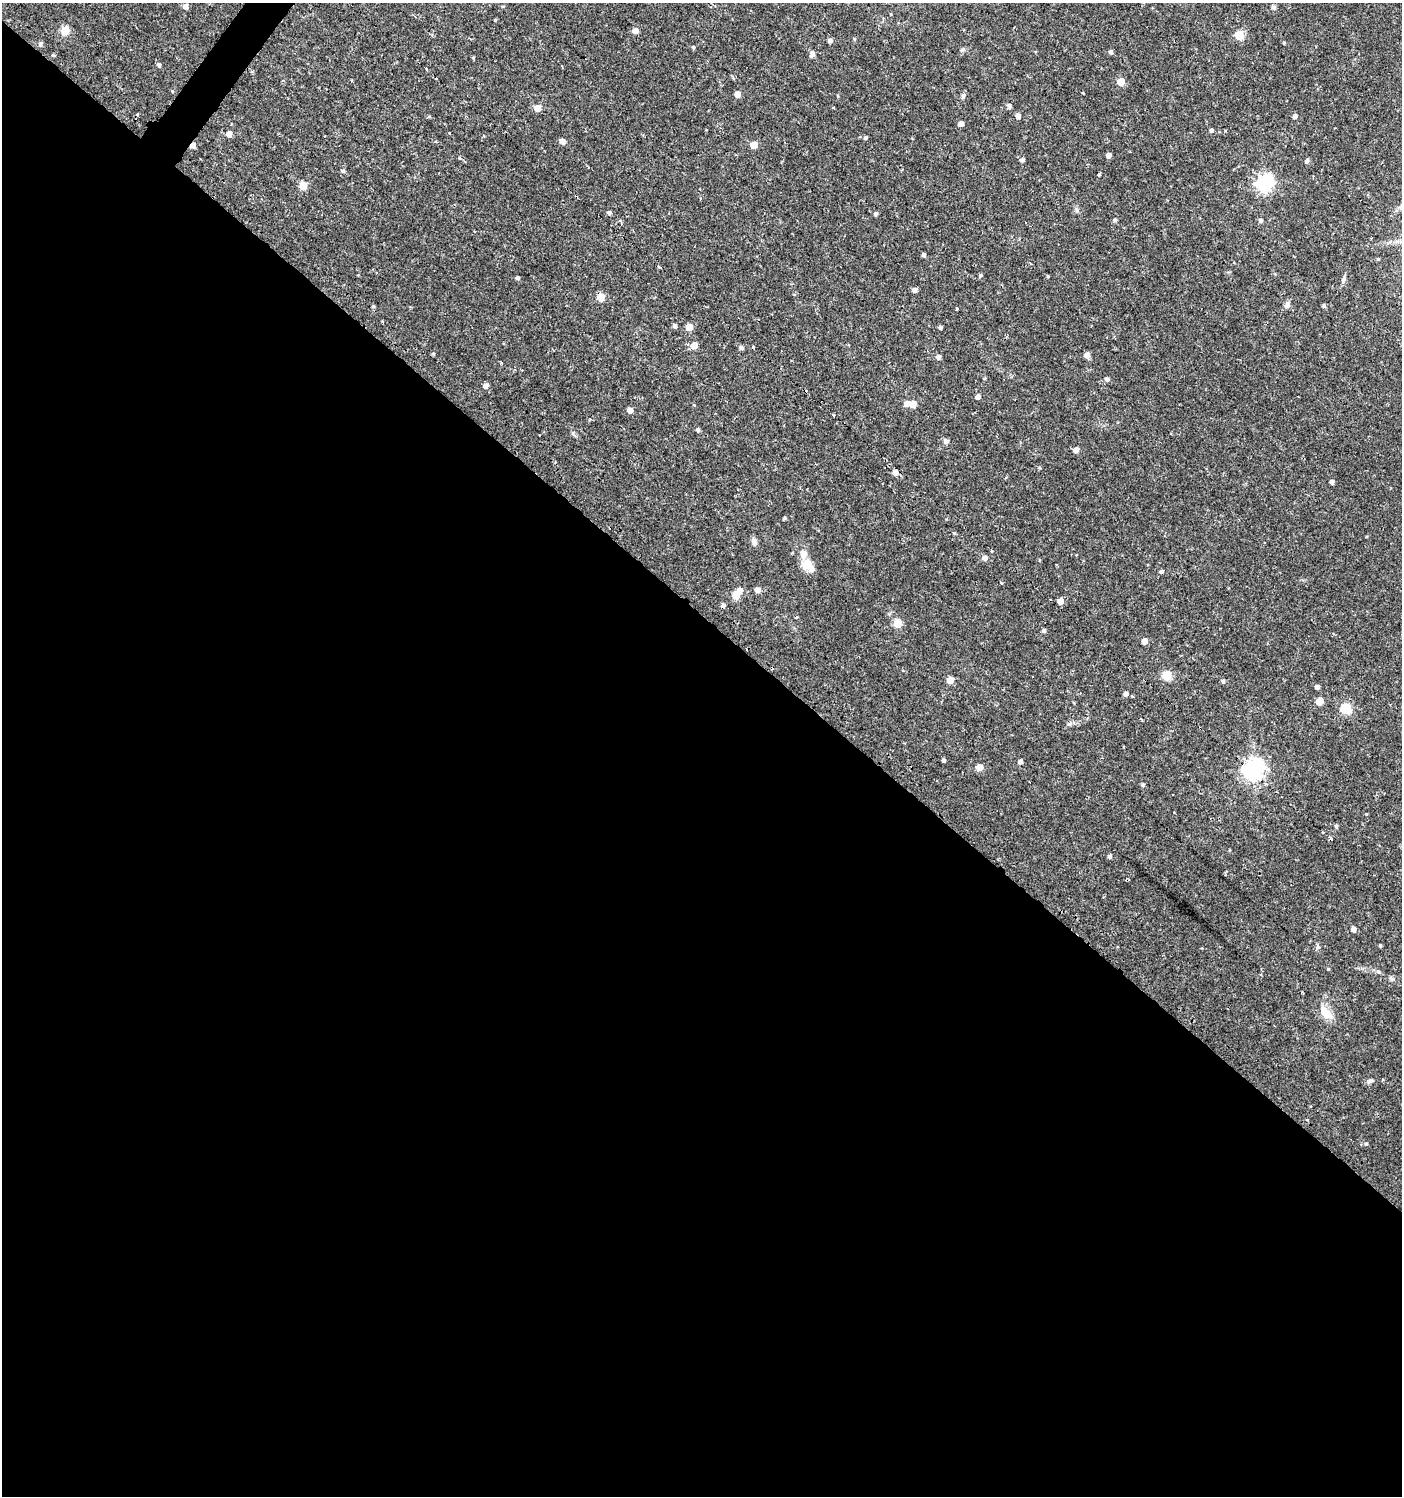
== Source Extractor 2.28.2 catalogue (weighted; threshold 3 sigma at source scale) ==
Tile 14 of 4 x 4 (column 2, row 4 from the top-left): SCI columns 1643-3042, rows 2-1495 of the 6033 x 6002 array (HDU 1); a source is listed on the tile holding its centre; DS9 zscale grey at full resolution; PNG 1404 x 1498 px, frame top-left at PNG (2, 3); no overlay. Shown black and unused: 59% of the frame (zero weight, under 2 of 3 exposures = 1% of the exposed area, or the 3 px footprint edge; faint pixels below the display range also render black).
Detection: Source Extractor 2.28.2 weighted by HDU 2 'WHT'; one run over the whole footprint, this tile lists its part. Background 0.0256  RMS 0.0039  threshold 0.0174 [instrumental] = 3 sigma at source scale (4.5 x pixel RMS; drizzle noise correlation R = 1.50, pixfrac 1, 0.0396/0.0396 arcsec/px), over >= 5 px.
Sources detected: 128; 7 cosmic-ray / hot-pixel residue — not listed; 1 inside a brighter listed object's ellipse — not listed separately; the other 120 listed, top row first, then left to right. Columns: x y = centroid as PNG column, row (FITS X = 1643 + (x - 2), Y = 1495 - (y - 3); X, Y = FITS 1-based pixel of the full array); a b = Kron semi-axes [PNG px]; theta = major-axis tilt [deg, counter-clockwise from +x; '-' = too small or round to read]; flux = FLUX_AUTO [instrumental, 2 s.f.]
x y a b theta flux
185 6 6 5 - 1.6
1273 7 5 4 - 0.91
65 30 5 5 - 12
635 31 5 5 - 2.5
1239 35 5 5 - 13
830 41 5 5 - 1.2
693 47 5 3 - 0.44
962 50 6 4 43 0.63
1111 52 5 4 - 0.95
812 54 9 6 73 1.2
53 55 3 3 - 1.9
473 58 4 4 - 0.38
159 65 6 5 - 0.77
427 69 3 3 - 2.5
351 80 3 3 - 0.36
1121 82 5 5 - 6.4
1083 93 3 2 - 0.33
737 94 5 4 - 3.2
963 96 7 5 85 0.98
1009 106 9 5 -78 0.73
537 108 5 5 - 4.4
1018 116 5 5 - 1.3
1295 116 5 4 - 1
961 124 4 4 - 2
1211 130 5 4 - 0.79
1225 130 4 3 - 0.31
229 134 5 5 - 2.5
865 138 5 5 - 0.56
563 141 5 5 - 2.2
193 145 5 4 - 2
754 145 5 5 - 6.8
1108 155 4 4 - 1.8
459 158 4 4 - 0.39
1022 160 5 4 - 0.95
1307 161 5 4 - 0.9
343 171 5 4 - 0.63
1099 175 3 3 - 2
1264 183 7 6 - 110
303 186 5 5 - 9
1077 210 7 4 -89 0.68
609 213 5 5 - 0.93
876 214 5 4 - 0.62
1115 220 5 4 - 0.63
1261 221 5 5 - 0.86
924 255 4 4 - 0.87
1378 259 4 4 - 0.35
659 267 3 3 - 1
980 275 5 4 - 0.55
1048 276 5 3 - 0.32
517 278 5 4 - 0.73
1343 280 9 6 68 1
914 290 5 4 - 1.5
601 298 7 6 - 4.4
1287 305 10 5 80 1.3
1324 305 5 4 - 0.6
957 309 3 3 - 0.84
675 326 5 4 - 0.92
689 327 5 5 - 5.7
940 327 4 4 - 0.74
694 345 5 5 - 4.3
753 347 3 3 - 1.6
741 348 5 5 - 0.93
433 353 5 3 - 0.38
1087 355 5 5 - 2.5
938 357 5 5 - 1.3
501 363 4 3 - 0.39
1107 379 5 5 - 1
486 386 5 5 - 1.7
978 397 5 4 - 1.6
906 403 6 5 - 1.8
913 404 5 5 - 4.9
630 410 5 5 - 2.3
833 416 3 3 - 2
698 430 5 4 - 0.71
946 441 7 6 - 0.88
1076 450 5 4 - 2.2
895 472 5 4 - 1.9
1332 482 4 4 - 1.1
784 518 4 3 - 0.53
954 533 5 4 - 0.36
754 541 8 6 -61 1.6
991 550 3 3 - 0.99
985 558 5 5 - 1.7
808 566 18 11 -39 4.6
1161 571 4 4 - 0.84
1001 583 3 3 - 0.76
740 590 6 5 - 1.5
757 590 5 5 - 2.1
736 595 5 5 - 9.7
1060 601 5 5 - 2.6
723 605 5 5 - 1.2
796 617 4 3 - 0.46
897 623 5 5 - 11
1044 630 5 4 - 0.8
1144 641 5 4 - 3.3
1167 676 5 5 - 15
950 680 5 5 - 5.1
1223 681 5 4 - 0.62
1317 687 4 4 - 1.2
1126 694 4 4 - 1.5
1132 696 3 3 - 1.2
1319 701 5 5 - 6.4
1346 709 6 5 - 23
1070 724 6 6 - 0.86
1124 747 3 2 - 0.31
943 760 4 3 - 0.81
1020 762 4 4 - 1.7
979 767 5 5 - 5
1253 769 8 7 - 200
1143 785 5 5 - 0.56
1336 826 5 4 - 0.63
1110 856 5 5 - 0.85
1353 929 5 5 - 1.8
1380 945 5 4 - 0.42
1328 969 4 3 - 0.31
1391 979 7 4 -20 0.67
1325 1013 21 11 -49 5.3
1370 1081 9 5 24 0.94
1307 1120 3 2 - 0.98
1366 1144 4 4 - 0.48
Overlapping masked pixels (flux is a lower limit): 2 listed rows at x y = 193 145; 1253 769
Unlisted compact peaks at least as high as the median listed source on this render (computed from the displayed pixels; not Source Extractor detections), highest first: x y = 573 433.